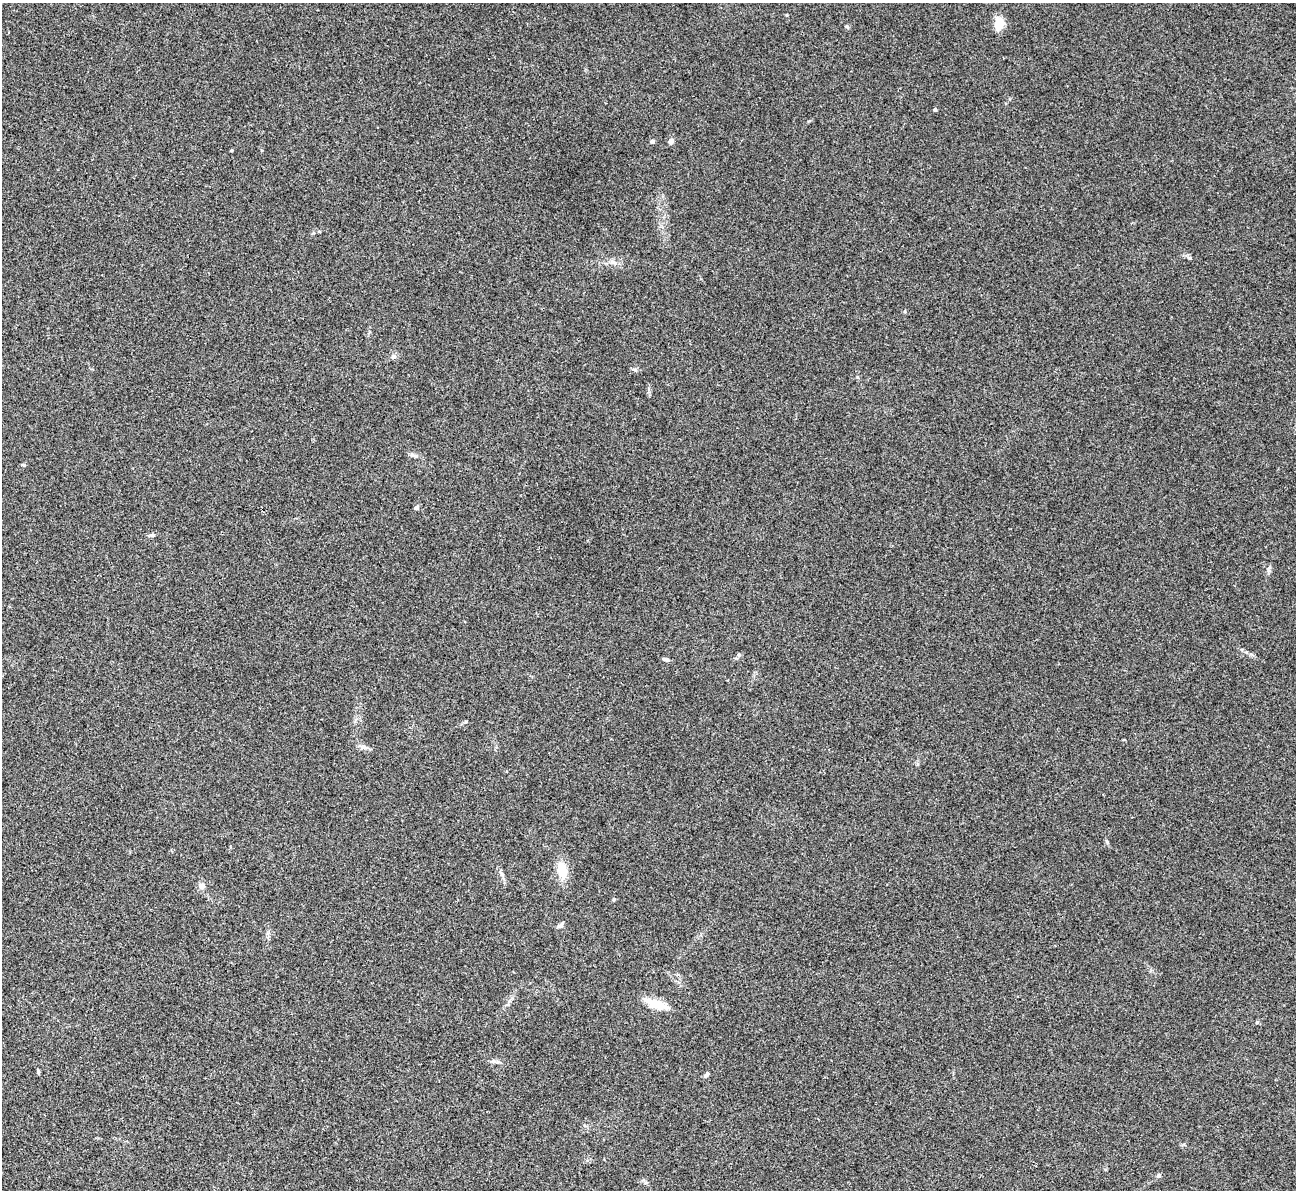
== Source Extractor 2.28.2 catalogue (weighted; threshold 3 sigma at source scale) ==
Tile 7 of 4 x 4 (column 3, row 2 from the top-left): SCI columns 2592-3885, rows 2643-3830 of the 5180 x 5164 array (HDU 1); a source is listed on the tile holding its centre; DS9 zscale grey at full resolution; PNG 1298 x 1192 px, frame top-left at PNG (2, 3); no overlay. Shown black and unused: <1% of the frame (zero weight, under 3 of 4 exposures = <1% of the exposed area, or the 3 px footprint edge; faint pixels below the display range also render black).
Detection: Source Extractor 2.28.2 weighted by HDU 2 'WHT'; one run over the whole footprint, this tile lists its part. Background 0.0653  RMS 0.005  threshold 0.0223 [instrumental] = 3 sigma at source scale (4.5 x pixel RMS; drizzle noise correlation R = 1.50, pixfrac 1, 0.05/0.05 arcsec/px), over >= 5 px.
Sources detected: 23; all 23 listed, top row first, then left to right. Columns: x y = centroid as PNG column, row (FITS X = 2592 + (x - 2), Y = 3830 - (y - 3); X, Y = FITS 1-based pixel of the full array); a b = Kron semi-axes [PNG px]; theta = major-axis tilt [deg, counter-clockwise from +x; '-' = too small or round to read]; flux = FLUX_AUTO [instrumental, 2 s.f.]
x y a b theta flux
787 15 5 3 - 0.38
999 23 15 10 -85 6.6
935 109 4 3 - 0.97
652 141 4 4 - 1.5
671 141 4 4 - 4.5
231 150 4 3 - 0.52
393 357 7 6 - 1.3
635 370 8 3 -19 0.81
414 455 14 5 -15 1.6
416 507 6 4 33 0.88
152 535 6 5 - 0.85
1268 569 8 4 -90 1.1
739 655 6 5 - 0.94
666 660 9 4 -12 1.1
363 747 7 4 0 1.3
562 870 17 10 -74 9.3
502 874 7 4 -89 0.99
201 886 8 8 - 2.3
560 926 9 5 27 1.1
655 1003 29 10 -19 8.9
38 1071 7 4 82 0.61
707 1075 9 4 62 1
1159 1175 6 5 - 0.87
Unlisted compact peaks at least as high as the median listed source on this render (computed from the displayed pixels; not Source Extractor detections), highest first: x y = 1190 258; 1107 842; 847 26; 615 263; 1251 654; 614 899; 466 721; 1257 1022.